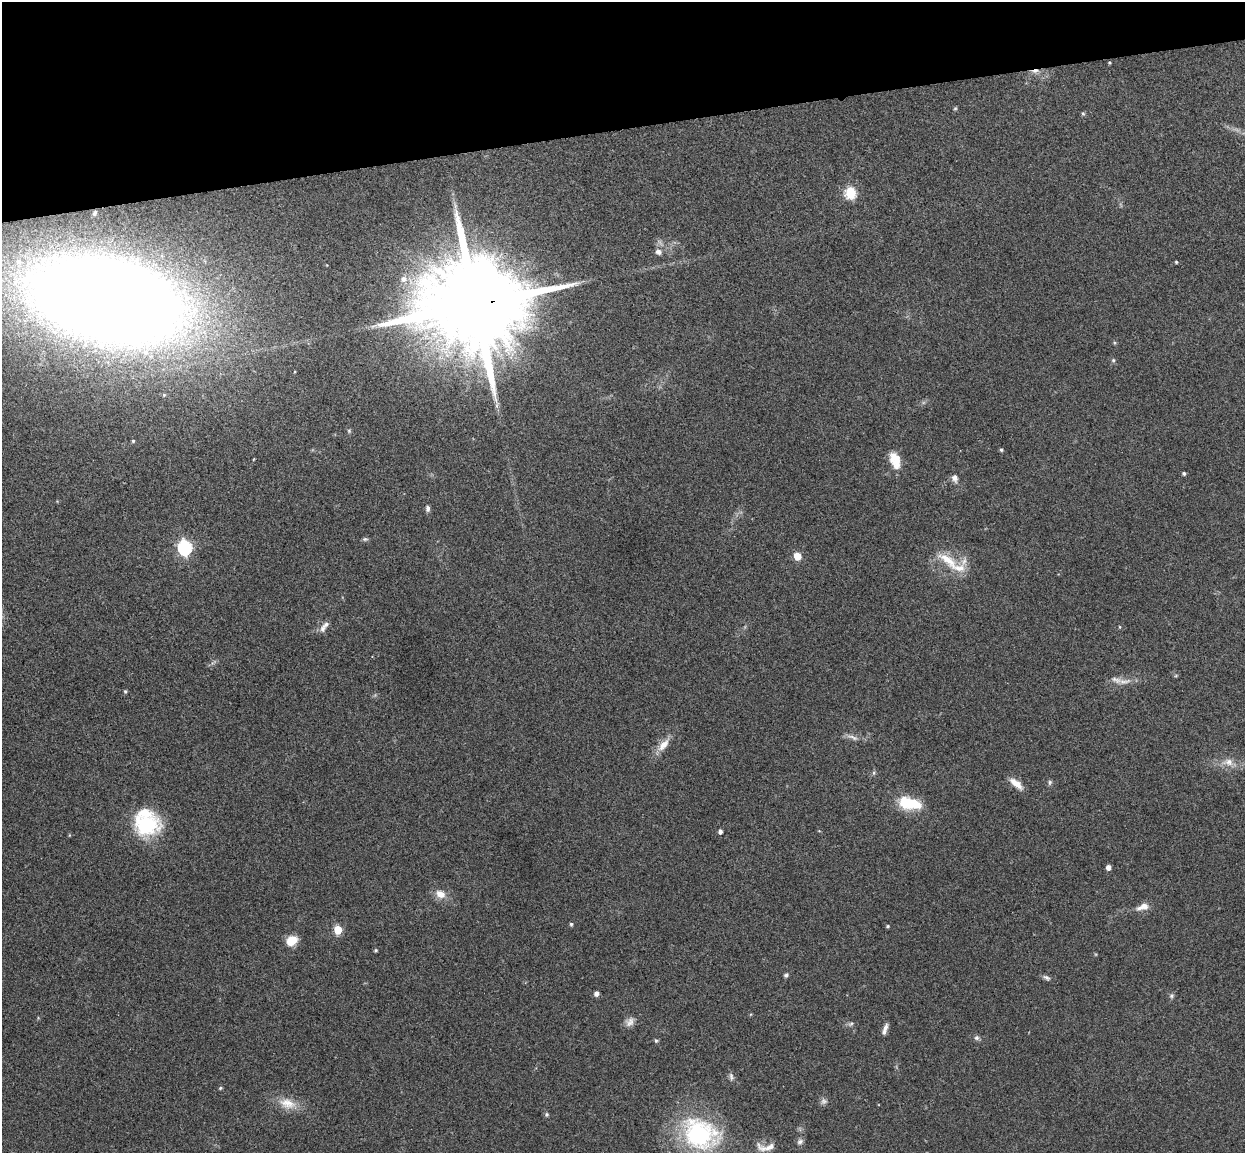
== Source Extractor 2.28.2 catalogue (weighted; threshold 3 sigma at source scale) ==
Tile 3 of 4 x 4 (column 3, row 1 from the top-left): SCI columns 2544-3786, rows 3608-4758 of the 5085 x 5029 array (HDU 1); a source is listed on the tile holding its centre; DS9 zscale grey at full resolution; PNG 1247 x 1155 px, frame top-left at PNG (2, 2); no overlay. Shown black and unused: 11% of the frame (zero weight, under 3 of 4 exposures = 5% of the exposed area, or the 3 px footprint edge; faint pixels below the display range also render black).
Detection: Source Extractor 2.28.2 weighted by HDU 2 'WHT'; one run over the whole footprint, this tile lists its part. Background 0.0705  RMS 0.0076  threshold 0.0343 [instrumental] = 3 sigma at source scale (4.5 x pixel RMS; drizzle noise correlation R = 1.50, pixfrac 1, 0.05/0.05 arcsec/px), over >= 5 px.
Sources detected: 72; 2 too faint to see at this stretch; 1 inside a brighter object's white glare — not listed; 6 inside a brighter listed object's ellipse — not listed separately; the other 63 listed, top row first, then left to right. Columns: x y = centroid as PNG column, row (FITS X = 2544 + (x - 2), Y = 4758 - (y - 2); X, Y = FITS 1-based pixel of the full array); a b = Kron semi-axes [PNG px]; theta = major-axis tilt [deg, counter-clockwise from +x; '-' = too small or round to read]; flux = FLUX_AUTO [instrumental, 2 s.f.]
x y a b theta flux
1109 62 4 4 - 0.76
1035 71 13 5 11 3.9
955 108 5 4 - 0.96
1083 113 6 5 - 1.1
851 193 6 6 - 69
455 206 8 4 90 1.8
95 213 4 3 - 0.99
658 252 8 7 - 3.3
1176 262 4 4 - 0.86
403 279 10 9 - 5.9
107 300 115 57 -13 2000
476 304 30 22 6 26000
1113 360 6 5 - 1.2
349 431 5 5 - 1.1
133 441 4 4 - 1.1
1001 450 4 3 - 1.2
895 460 20 11 -72 14
1184 473 4 4 - 1.4
955 478 10 7 -74 3.8
428 508 8 5 -80 2.4
365 539 8 5 0 1.4
185 548 7 6 - 170
797 556 5 5 - 19
948 560 36 13 -37 20
326 625 12 7 44 3.3
1120 627 5 3 - 0.65
1176 675 6 4 20 0.86
1124 681 21 8 7 6.9
125 691 5 4 - 1.1
853 737 19 6 -20 4.2
663 745 21 9 50 9.2
1228 762 16 10 -4 8.4
874 773 6 4 89 1.2
1050 782 8 5 76 1.5
1016 784 19 7 -40 8.1
909 803 27 13 -11 30
146 825 33 25 -3 52
720 831 4 4 - 2.8
69 835 5 3 - 0.61
1108 867 4 4 - 4.4
440 894 14 10 -25 8
1144 906 15 9 15 6.5
571 924 4 4 - 1.4
888 926 4 4 - 0.91
338 930 5 5 - 32
291 941 12 10 32 12
376 950 4 4 - 0.99
786 975 6 5 - 1.6
1046 978 11 6 -28 2.3
596 993 5 5 - 3.4
1171 996 7 6 - 1.8
630 1022 13 10 48 4.8
851 1024 9 5 27 1.9
885 1029 16 5 71 3.7
976 1038 7 6 - 2.1
656 1041 6 5 - 1.2
731 1077 12 6 -78 2.5
220 1088 5 4 - 1
287 1104 26 14 -17 14
547 1114 5 5 - 1.4
700 1134 35 27 -24 120
800 1142 9 7 52 2.5
766 1147 28 10 2 9.2
Overlapping masked pixels (flux is a lower limit): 3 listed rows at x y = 1035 71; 107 300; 476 304
Isophote crosses this tile's border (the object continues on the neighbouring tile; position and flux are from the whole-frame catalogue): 1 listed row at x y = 107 300